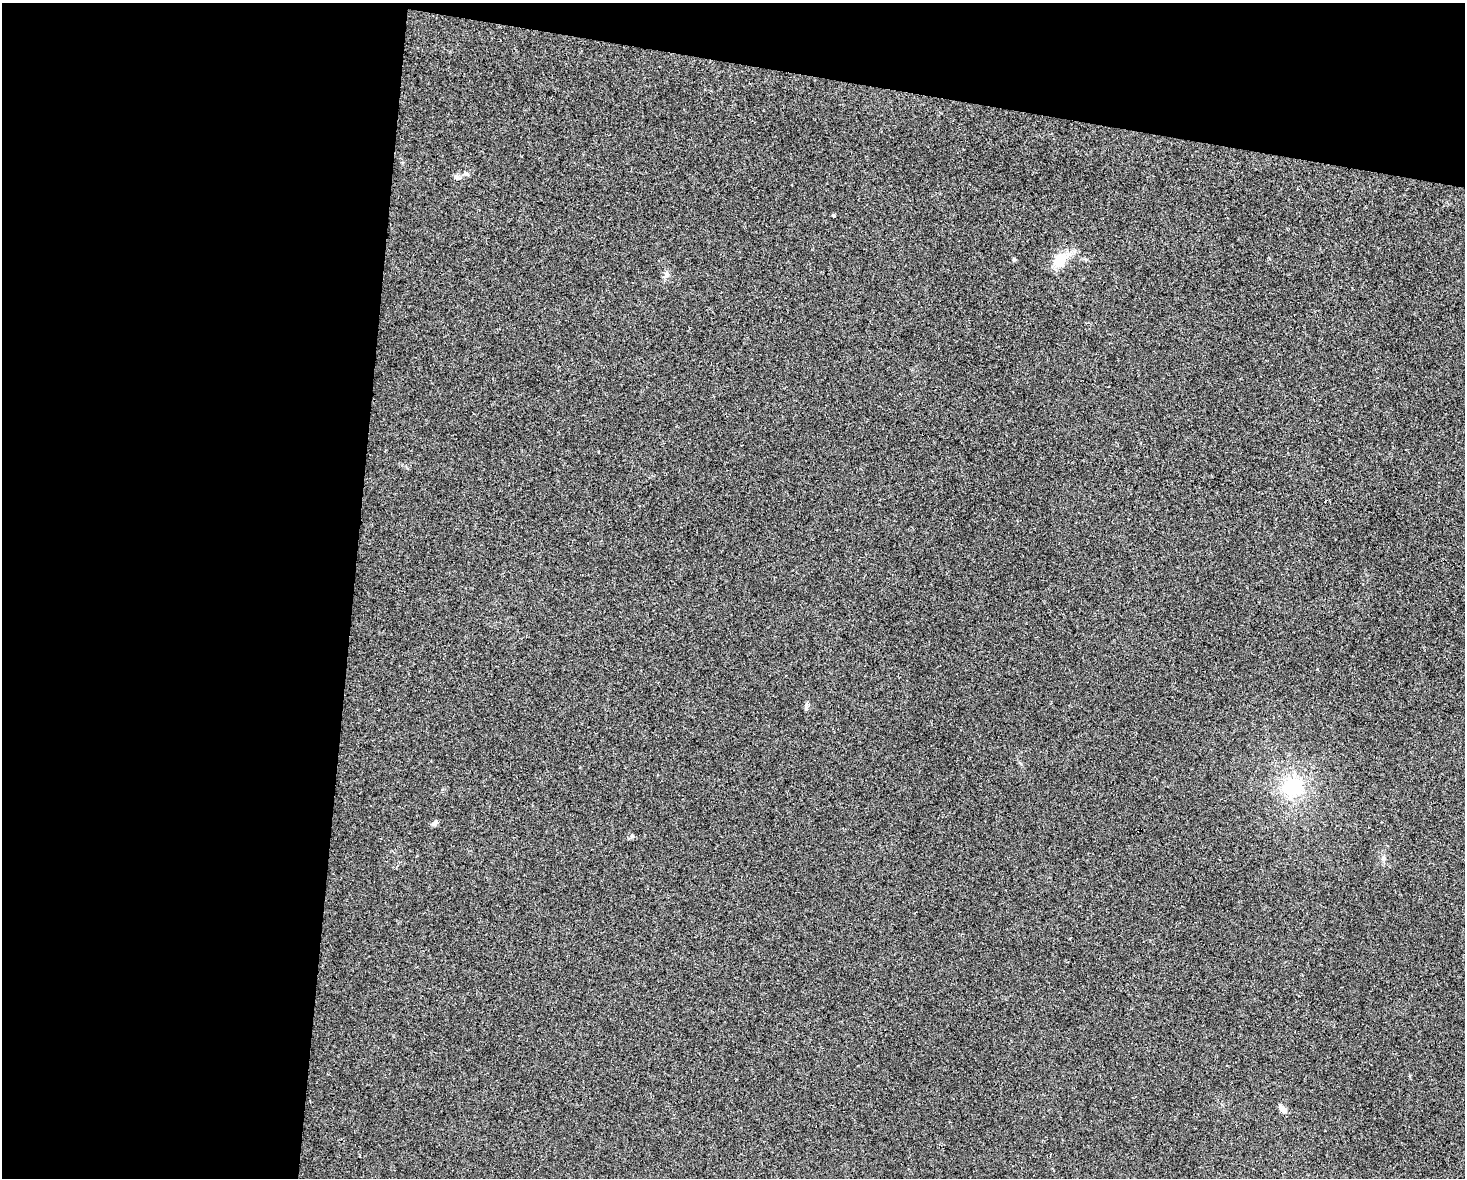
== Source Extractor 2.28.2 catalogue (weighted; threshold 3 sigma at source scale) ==
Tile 1 of 3 x 4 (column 1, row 1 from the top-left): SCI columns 114-1576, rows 3542-4717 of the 4725 x 4717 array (HDU 1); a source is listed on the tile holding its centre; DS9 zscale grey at full resolution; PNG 1467 x 1180 px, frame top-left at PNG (2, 3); no overlay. Shown black and unused: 30% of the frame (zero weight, under 2 of 3 exposures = <1% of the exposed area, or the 3 px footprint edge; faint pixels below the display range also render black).
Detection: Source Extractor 2.28.2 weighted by HDU 2 'WHT'; one run over the whole footprint, this tile lists its part. Background 0.0324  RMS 0.0057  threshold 0.0256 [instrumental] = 3 sigma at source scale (4.5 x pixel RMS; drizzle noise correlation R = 1.50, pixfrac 1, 0.05/0.05 arcsec/px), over >= 5 px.
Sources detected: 11; all 11 listed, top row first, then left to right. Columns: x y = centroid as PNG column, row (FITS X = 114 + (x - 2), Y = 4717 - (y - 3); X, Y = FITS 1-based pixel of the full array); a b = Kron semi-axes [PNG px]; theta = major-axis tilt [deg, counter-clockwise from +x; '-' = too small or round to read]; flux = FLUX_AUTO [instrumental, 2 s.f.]
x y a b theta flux
456 177 6 6 - 1.3
833 215 3 3 - 1.4
1014 260 6 4 -89 0.77
1060 260 17 12 58 14
667 274 9 7 -80 2
806 708 7 4 72 0.93
1293 787 30 26 23 30
435 823 9 5 63 1.4
632 836 5 4 - 0.81
1383 858 8 7 - 1.8
1282 1109 10 5 -49 3.4